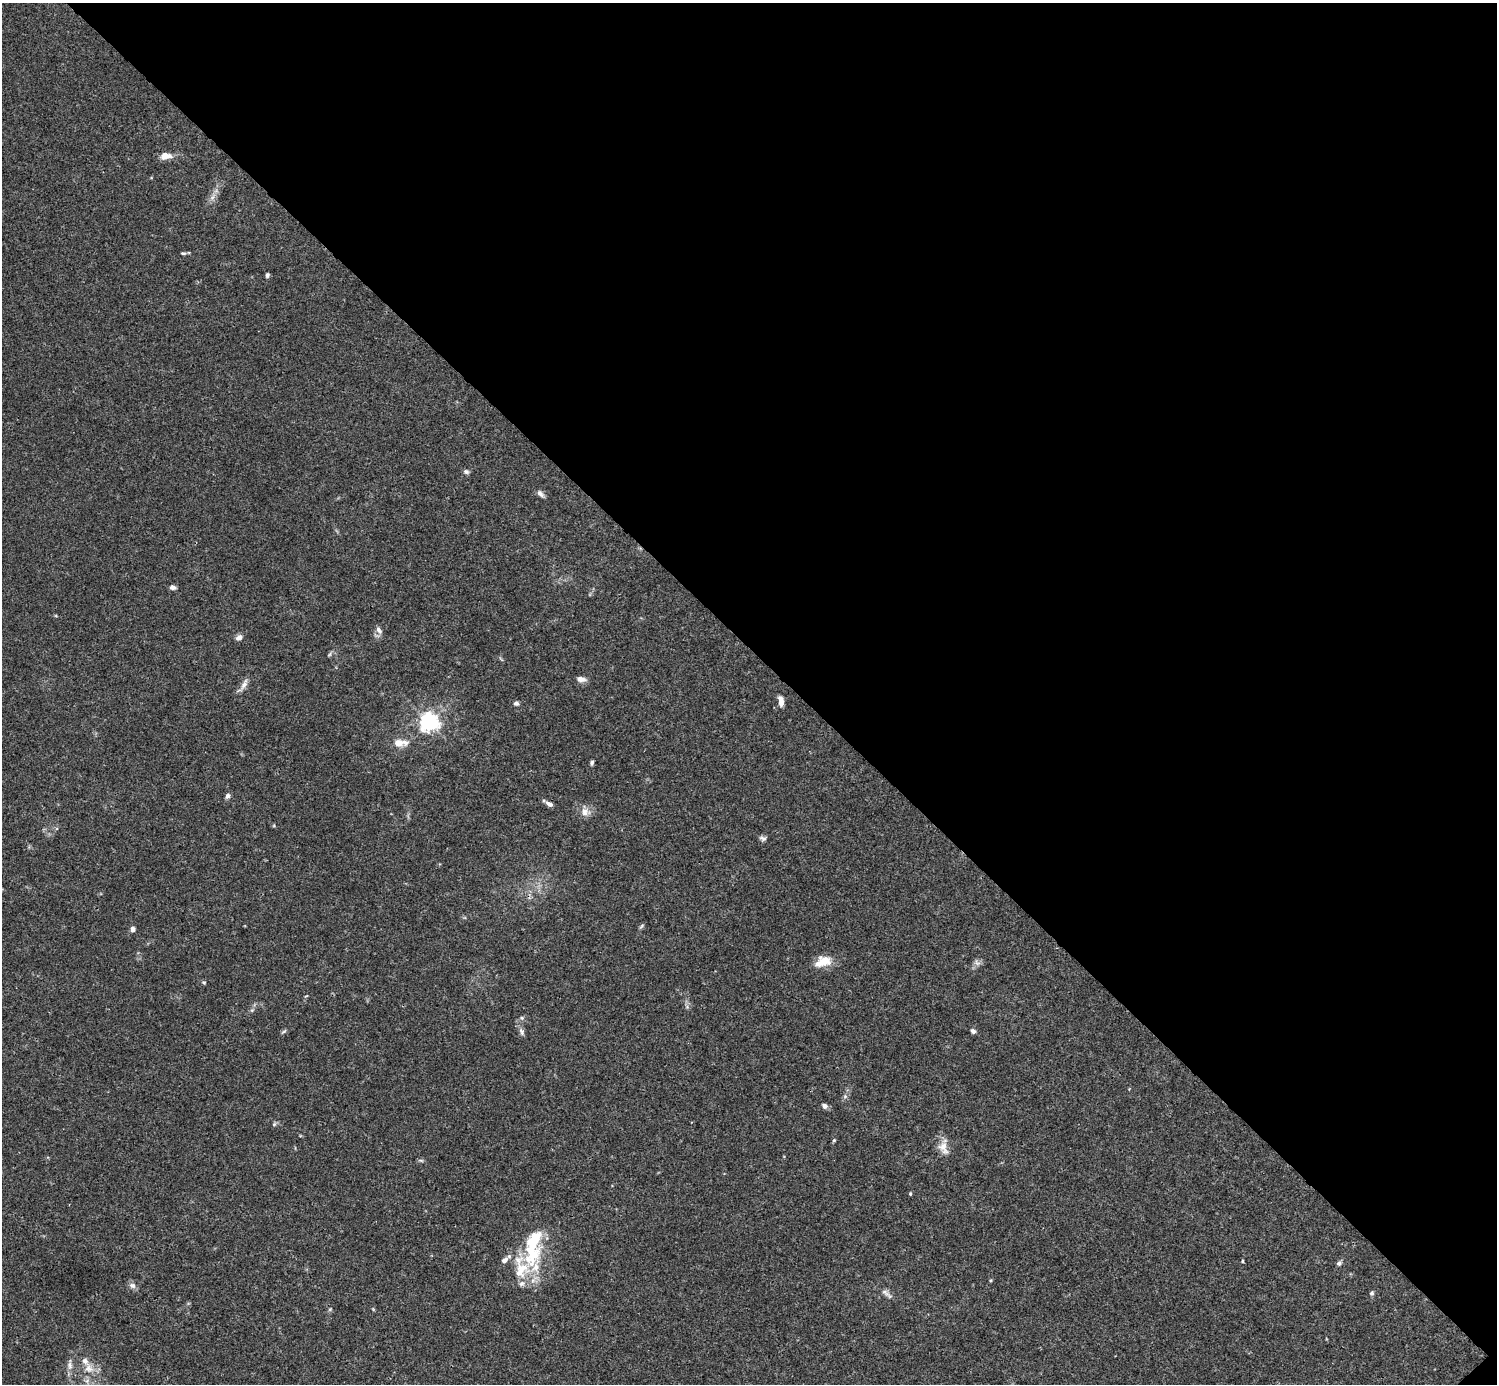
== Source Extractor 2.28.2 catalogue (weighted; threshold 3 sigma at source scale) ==
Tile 8 of 4 x 4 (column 4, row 2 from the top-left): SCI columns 4485-5979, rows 2920-4301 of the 5982 x 5981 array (HDU 1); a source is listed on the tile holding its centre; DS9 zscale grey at full resolution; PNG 1499 x 1386 px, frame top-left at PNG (2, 3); no overlay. Shown black and unused: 47% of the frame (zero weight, under 3 of 4 exposures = <1% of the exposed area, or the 3 px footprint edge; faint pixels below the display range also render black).
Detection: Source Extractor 2.28.2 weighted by HDU 2 'WHT'; one run over the whole footprint, this tile lists its part. Background 0.0165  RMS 0.0022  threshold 0.00978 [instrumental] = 3 sigma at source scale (4.5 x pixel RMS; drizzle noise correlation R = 1.50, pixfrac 1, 0.05/0.05 arcsec/px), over >= 5 px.
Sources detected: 53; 7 inside a brighter listed object's ellipse — not listed separately; the other 46 listed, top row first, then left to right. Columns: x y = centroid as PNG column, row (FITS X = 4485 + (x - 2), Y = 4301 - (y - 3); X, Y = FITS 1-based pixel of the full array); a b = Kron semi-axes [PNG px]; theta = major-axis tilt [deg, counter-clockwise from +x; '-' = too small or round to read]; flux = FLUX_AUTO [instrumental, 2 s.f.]
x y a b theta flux
165 156 13 8 5 1.9
213 197 7 4 70 0.62
183 253 6 4 -8 0.3
267 275 6 4 73 0.4
466 472 8 6 -12 0.49
540 494 11 6 -46 0.77
173 587 7 5 -14 0.71
379 630 10 6 -49 0.83
239 637 8 6 24 0.97
330 654 7 4 70 0.3
581 679 10 6 -9 1.2
244 684 17 6 64 1.2
781 701 12 6 -82 1.4
516 703 6 5 - 0.51
429 722 6 6 - 99
398 743 10 8 -4 1.9
592 763 6 4 82 0.4
227 796 7 5 58 0.57
549 804 10 5 -29 0.88
585 812 11 10 - 1.5
763 838 9 6 -13 0.56
642 926 9 3 40 0.28
133 929 6 5 - 0.64
826 960 19 11 -38 2.5
977 963 10 6 -39 0.63
204 982 5 3 - 0.23
522 1018 5 5 - 0.36
284 1031 6 4 20 0.32
522 1031 11 6 -67 0.71
973 1031 6 5 - 0.57
845 1096 6 5 - 0.41
825 1106 7 6 - 0.69
274 1124 6 5 - 0.35
834 1140 5 4 - 0.27
943 1148 19 12 -62 2.3
421 1160 6 4 -19 0.31
910 1194 4 3 - 0.22
534 1241 55 19 71 12
504 1260 8 6 41 0.99
1242 1261 5 3 - 0.19
1339 1263 7 5 24 0.46
133 1285 8 7 - 0.83
885 1293 16 5 -37 0.94
1372 1293 6 5 - 0.4
70 1365 12 7 -84 0.96
89 1368 12 11 - 2